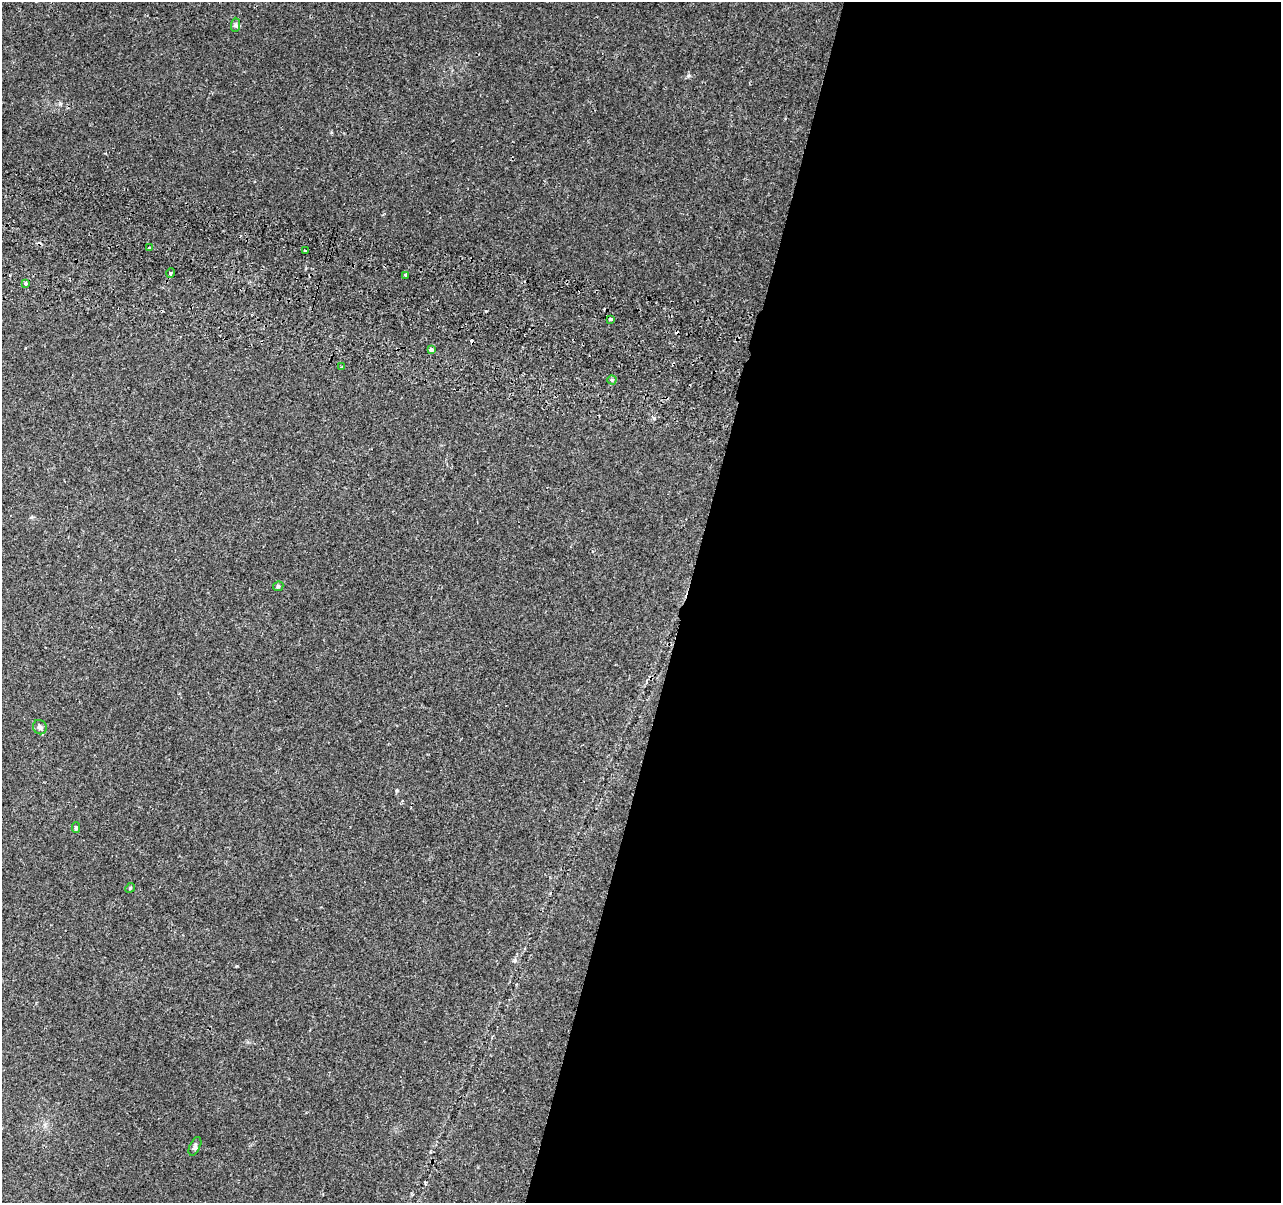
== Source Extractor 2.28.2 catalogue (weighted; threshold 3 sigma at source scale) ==
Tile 12 of 4 x 4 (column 4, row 3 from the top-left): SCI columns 3854-5132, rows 1473-2673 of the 5156 x 5407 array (HDU 1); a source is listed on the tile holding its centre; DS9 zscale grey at full resolution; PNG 1283 x 1205 px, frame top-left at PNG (2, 2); each listed source drawn as its Kron ellipse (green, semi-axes under 4 px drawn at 4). Shown black and unused: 47% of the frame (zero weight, under 2 of 3 exposures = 3% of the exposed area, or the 3 px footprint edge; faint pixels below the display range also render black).
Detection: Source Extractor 2.28.2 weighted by HDU 2 'WHT'; one run over the whole footprint, this tile lists its part. Background 0.117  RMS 0.0067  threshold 0.0302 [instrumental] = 3 sigma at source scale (4.5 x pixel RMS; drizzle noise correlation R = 1.50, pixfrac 1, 0.0396/0.0396 arcsec/px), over >= 5 px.
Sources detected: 17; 2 cosmic-ray / hot-pixel residue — neither listed nor drawn; the other 15 listed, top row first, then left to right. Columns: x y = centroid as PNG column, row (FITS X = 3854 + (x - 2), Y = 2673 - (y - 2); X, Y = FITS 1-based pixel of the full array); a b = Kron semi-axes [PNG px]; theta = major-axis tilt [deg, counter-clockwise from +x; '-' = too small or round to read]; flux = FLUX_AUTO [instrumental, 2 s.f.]
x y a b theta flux
236 25 7 4 89 1.4
149 248 3 2 - 1.7
305 251 3 2 - 2.6
171 273 5 3 - 3.2
405 275 3 3 - 1.8
26 283 3 3 - 6
611 319 3 3 - 5.5
432 350 4 3 - 3.1
342 367 3 2 - 0.6
612 380 4 4 - 0.7
278 586 5 5 - 1.3
40 727 7 6 - 2
76 828 5 4 - 1.2
130 888 5 4 - 0.79
195 1146 10 5 64 1.6
Overlapping masked pixels (flux is a lower limit): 2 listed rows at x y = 171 273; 611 319
Unlisted compact peaks at least as high as the median listed source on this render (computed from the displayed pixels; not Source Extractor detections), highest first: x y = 688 76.